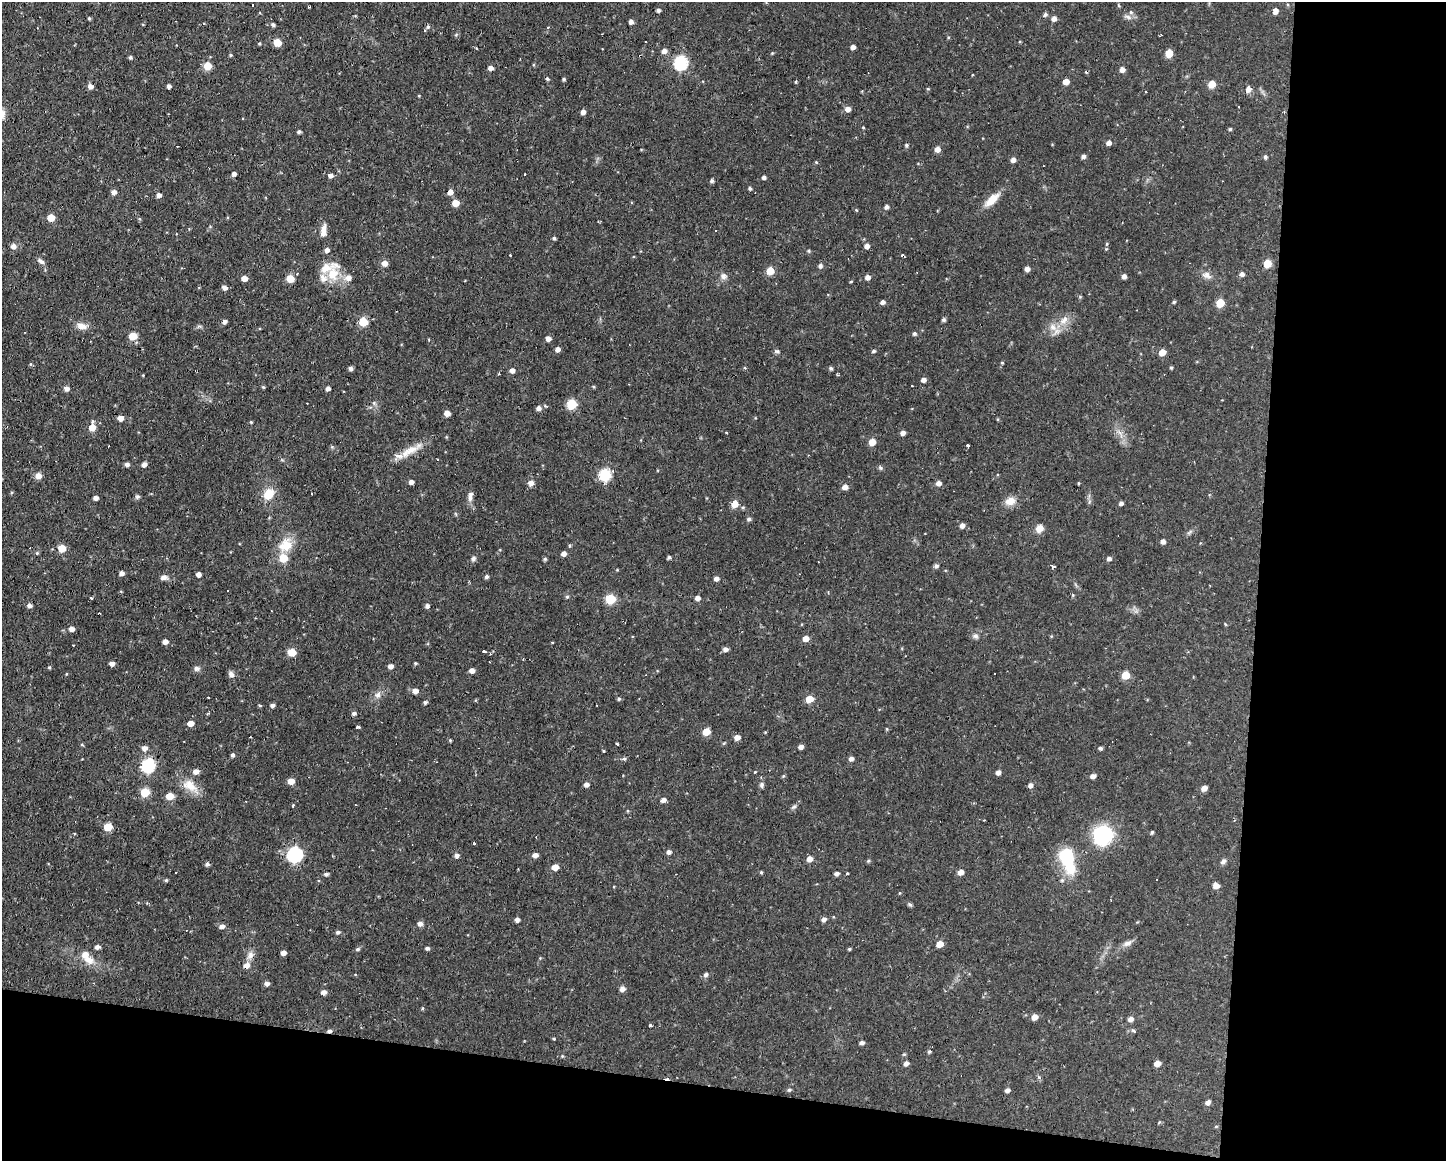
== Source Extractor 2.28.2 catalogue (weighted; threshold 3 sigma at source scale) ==
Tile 12 of 3 x 4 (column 3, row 4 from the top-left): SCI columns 2996-4439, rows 1-1159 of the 4658 x 4636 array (HDU 1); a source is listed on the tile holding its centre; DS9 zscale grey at full resolution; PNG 1448 x 1163 px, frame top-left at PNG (2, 2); no overlay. Shown black and unused: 19% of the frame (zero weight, under 2 of 3 exposures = <1% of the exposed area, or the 3 px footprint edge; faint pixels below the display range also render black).
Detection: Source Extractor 2.28.2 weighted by HDU 2 'WHT'; one run over the whole footprint, this tile lists its part. Background 0.108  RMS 0.0061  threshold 0.0276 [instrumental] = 3 sigma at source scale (4.5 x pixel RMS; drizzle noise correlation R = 1.50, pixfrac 1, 0.05/0.05 arcsec/px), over >= 5 px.
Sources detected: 300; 17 cosmic-ray / hot-pixel residue — not listed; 6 inside a brighter listed object's ellipse — not listed separately; the other 277 listed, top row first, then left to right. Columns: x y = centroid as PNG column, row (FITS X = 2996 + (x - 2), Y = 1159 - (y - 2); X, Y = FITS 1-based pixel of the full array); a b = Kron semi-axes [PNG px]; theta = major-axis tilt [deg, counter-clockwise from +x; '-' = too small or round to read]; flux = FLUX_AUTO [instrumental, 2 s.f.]
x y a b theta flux
658 10 4 3 - 1.5
1275 11 5 4 - 3.2
1045 15 5 5 - 1.4
1128 17 12 5 -18 2.2
1054 18 5 5 - 2.8
89 19 4 3 - 0.75
631 22 5 4 - 2.2
273 25 5 4 - 1.4
425 30 4 3 - 6.8
277 42 5 5 - 12
646 42 2 2 - 0.66
259 43 5 3 - 0.6
853 47 4 4 - 2.4
664 51 6 5 - 2.9
1169 53 5 5 - 13
231 55 4 4 - 0.71
130 57 5 4 - 1.1
681 63 7 6 - 66
207 66 5 5 - 14
490 68 5 4 - 2.9
1122 69 5 5 - 2.9
547 78 5 3 - 0.95
564 79 3 3 - 0.96
796 82 4 3 - 0.64
1066 82 5 4 - 5.2
1212 84 5 5 - 11
90 86 6 5 - 2.8
169 86 4 4 - 2
928 89 5 3 - 0.48
1248 89 7 6 - 3.4
1238 107 3 3 - 1.7
847 109 5 5 - 3.4
583 112 5 4 - 2.6
863 127 4 3 - 0.47
1230 129 4 4 - 0.8
299 132 4 3 - 1.3
1109 143 5 4 - 3
906 145 5 4 - 1
937 149 5 5 - 3.7
1083 156 5 4 - 1.8
1265 157 5 4 - 1.2
1013 160 5 4 - 2.8
816 162 4 3 - 0.6
234 174 4 4 - 1.9
330 175 5 4 - 2.4
764 177 4 4 - 1.6
712 181 4 4 - 1.4
750 188 4 4 - 1
114 192 5 5 - 2.7
450 192 5 5 - 4.3
159 195 5 4 - 2.3
992 199 21 8 43 8.5
455 203 5 5 - 7.5
886 207 4 4 - 1.9
856 210 5 3 - 0.54
51 218 5 5 - 9.5
323 231 16 7 84 4.6
554 238 4 4 - 1
1107 244 6 4 89 0.69
13 246 6 5 - 3
867 246 6 5 - 2.1
327 250 5 5 - 2.3
809 251 4 4 - 0.85
510 255 3 2 - 0.75
903 256 3 3 - 3.4
41 262 10 4 -33 1.9
384 263 5 5 - 4.7
1267 264 5 5 - 12
820 266 5 5 - 1.6
1027 269 5 4 - 2.9
770 271 5 5 - 11
297 274 4 3 - 0.56
333 274 20 16 86 14
1242 274 5 5 - 2
1206 275 13 8 -24 3.5
723 276 9 8 - 2.5
1124 276 4 4 - 2.3
867 277 5 5 - 2.8
244 278 5 5 - 4.3
348 278 7 7 - 3.5
290 279 5 5 - 9.7
851 281 4 3 - 0.54
225 287 5 5 - 2.7
882 302 4 4 - 2
1174 302 4 4 - 0.77
1220 303 5 5 - 14
944 320 5 5 - 1.1
1064 320 14 8 40 5.1
224 322 5 5 - 2
363 322 5 5 - 18
82 326 14 8 -14 4.3
914 334 5 4 - 1.3
133 336 5 5 - 13
548 338 4 4 - 3.3
557 349 5 4 - 2.6
777 351 8 5 -10 1.1
873 351 4 4 - 1.1
1162 352 5 5 - 6.9
1002 363 4 3 - 0.61
30 364 5 3 - 0.66
351 368 5 4 - 1.8
831 368 4 4 - 1.2
512 370 5 5 - 2.5
499 374 3 3 - 0.94
923 380 5 4 - 2.7
263 387 5 3 - 0.6
66 388 5 5 - 2.8
328 388 4 4 - 2.2
374 403 6 6 - 1.3
571 404 6 5 - 30
539 408 5 5 - 2.4
447 413 5 4 - 4
120 418 5 5 - 3.9
251 422 4 3 - 0.53
92 427 6 6 - 7.3
726 432 2 2 - 0.59
903 433 5 4 - 2.7
872 442 5 5 - 7.4
968 445 3 3 - 2.1
412 450 30 9 25 9.3
127 464 5 4 - 2
144 464 5 4 - 2.6
880 468 6 4 -46 0.97
605 475 6 6 - 49
38 476 6 5 - 4.6
411 482 5 4 - 2.3
531 483 8 8 - 2.3
938 483 5 5 - 2.7
1078 483 4 2 - 0.51
845 487 5 5 - 3.3
269 494 16 12 51 9
137 497 6 6 - 1.3
96 498 4 4 - 2.4
470 498 9 6 90 2.2
1010 501 13 10 19 5.7
1121 503 4 4 - 1.7
735 504 5 5 - 9.3
749 519 5 5 - 1.4
962 525 5 5 - 2.6
1039 528 8 7 - 5.3
1163 541 5 4 - 2.4
286 545 20 16 36 12
62 548 6 5 - 8.6
37 553 4 4 - 0.76
564 554 4 4 - 2.8
669 557 4 3 - 1.1
283 558 6 6 - 13
1109 558 6 5 - 1.7
473 559 7 6 - 1.5
545 559 5 5 - 0.87
936 566 5 4 - 1.6
1053 566 4 3 - 4.7
617 570 4 3 - 0.47
122 573 4 4 - 2.5
198 574 4 4 - 2.7
164 577 10 6 6 2.4
487 577 5 4 - 1.2
716 579 5 4 - 2.5
1073 595 5 4 - 0.61
567 597 5 4 - 1
91 598 3 2 - 1.3
697 598 5 4 - 2.5
610 599 6 5 - 26
29 606 5 5 - 1.9
427 606 5 4 - 1.6
71 629 6 5 - 2.8
975 636 7 7 - 1.8
1051 636 4 3 - 0.53
806 639 5 5 - 4.6
165 642 4 4 - 3.2
552 642 3 2 - 0.55
725 649 5 4 - 2.5
292 652 5 5 - 13
484 652 3 3 - 2.5
112 663 4 4 - 2.8
415 663 4 3 - 0.73
390 666 5 4 - 2.6
49 667 4 4 - 0.74
197 668 7 6 - 2.1
472 670 5 4 - 3.1
231 674 8 6 -31 2.1
1125 675 5 5 - 13
415 691 6 5 - 2.9
378 695 9 7 22 2.8
208 697 3 2 - 0.59
619 699 5 4 - 0.89
809 699 6 5 - 8
425 702 4 4 - 1.2
260 705 4 3 - 0.7
272 705 5 4 - 1.6
354 713 5 5 - 1.7
190 723 5 4 - 4.9
357 727 4 3 - 3.5
706 732 5 5 - 10
765 732 4 3 - 0.45
737 737 5 5 - 3.5
450 740 4 3 - 0.61
724 743 5 3 - 0.63
617 744 3 2 - 0.99
82 745 5 3 - 0.58
801 747 5 4 - 2.4
144 748 6 6 - 2.7
1100 748 4 4 - 1.3
232 755 4 4 - 1.3
624 759 5 5 - 1.1
851 759 5 4 - 2.2
148 765 6 6 - 77
196 771 6 5 - 3.3
998 772 5 4 - 2.5
1093 776 5 4 - 2.6
291 781 6 5 - 4.6
586 784 5 4 - 2.4
761 785 7 6 - 1.4
1030 785 5 5 - 2.2
190 786 23 12 -34 9.7
1204 788 5 5 - 3.6
145 792 6 5 - 18
170 796 6 5 - 9.8
663 800 5 4 - 2.6
293 806 3 3 - 0.89
794 807 7 5 30 1.1
108 827 6 5 - 14
1152 832 4 3 - 0.96
1103 835 14 13 - 57
668 852 6 4 59 1.8
294 854 7 7 - 110
457 855 5 5 - 1.9
535 855 6 4 2 2.8
809 859 5 5 - 4
1067 859 30 15 -72 31
868 861 5 4 - 0.75
1223 861 7 6 - 1.8
207 864 5 5 - 1.4
555 867 5 5 - 6
761 872 4 4 - 0.69
960 872 5 5 - 4.3
847 873 3 3 - 0.61
326 874 5 4 - 1.4
837 874 5 4 - 1.9
1157 879 3 2 - 0.7
166 880 5 4 - 0.74
1216 885 7 5 -39 3.9
910 904 7 5 -34 0.95
823 919 5 4 - 2
517 920 4 4 - 2.5
420 924 5 5 - 2.5
222 926 5 5 - 2.5
338 932 5 4 - 1.3
1127 943 12 7 22 2.8
940 944 5 5 - 6.6
97 947 5 4 - 2.1
427 948 5 4 - 1.3
358 949 6 4 16 1
849 949 4 3 - 0.76
283 953 4 4 - 3
250 955 9 8 - 3
89 960 13 9 -4 5.4
246 965 7 6 - 3.3
706 975 7 6 - 1.4
267 984 5 5 - 2.1
622 989 6 5 - 2.8
323 992 5 4 - 2.5
1034 1017 6 5 - 4.4
1130 1019 6 5 - 2.7
651 1025 3 3 - 2.7
329 1031 5 4 - 1.5
1134 1031 8 4 -40 1
553 1039 3 3 - 0.7
862 1043 5 4 - 1.8
929 1052 5 4 - 1
562 1056 5 3 - 0.58
906 1063 5 5 - 2.1
1157 1064 5 5 - 4.4
1039 1077 6 4 -87 0.9
789 1090 5 4 - 1
1007 1090 4 4 - 2.2
1208 1102 5 5 - 2.4
Overlapping masked pixels (flux is a lower limit): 5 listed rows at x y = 450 192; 903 256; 148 765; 246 965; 329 1031